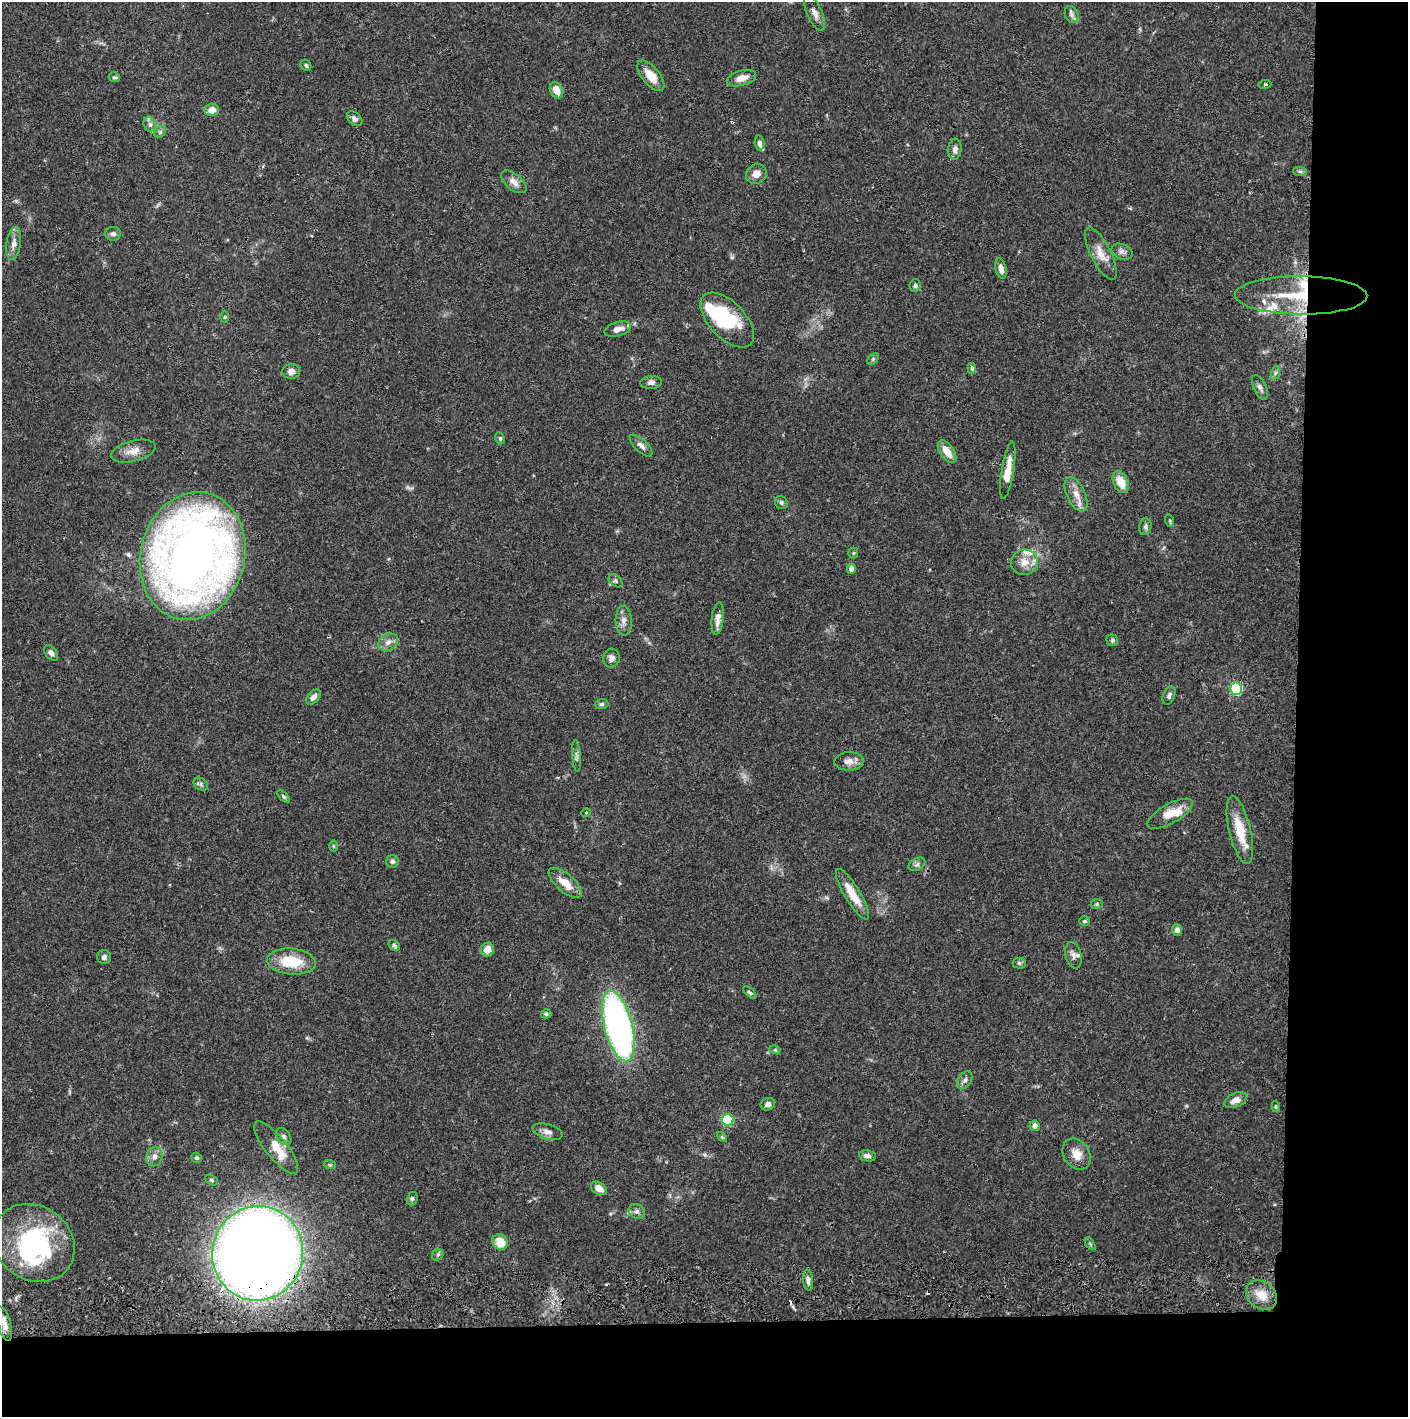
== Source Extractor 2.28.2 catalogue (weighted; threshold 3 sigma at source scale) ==
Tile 9 of 3 x 3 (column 3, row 3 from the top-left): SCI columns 2816-4221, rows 57-1471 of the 4228 x 4359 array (HDU 1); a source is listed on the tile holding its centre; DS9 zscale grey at full resolution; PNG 1410 x 1419 px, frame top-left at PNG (2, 2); each listed source drawn as its Kron ellipse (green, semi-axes under 4 px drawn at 4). Shown black and unused: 14% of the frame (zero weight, under 2 of 3 exposures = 3% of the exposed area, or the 3 px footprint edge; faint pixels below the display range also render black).
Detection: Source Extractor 2.28.2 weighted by HDU 2 'WHT'; one run over the whole footprint, this tile lists its part. Background 0.0678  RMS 0.0048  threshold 0.0218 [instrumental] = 3 sigma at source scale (4.5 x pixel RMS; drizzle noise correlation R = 1.50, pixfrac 1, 0.05/0.05 arcsec/px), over >= 5 px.
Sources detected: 124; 3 inside a brighter object's white glare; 2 cosmic-ray / hot-pixel residue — neither listed nor drawn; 9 inside a brighter listed object's ellipse — not listed separately; the other 110 listed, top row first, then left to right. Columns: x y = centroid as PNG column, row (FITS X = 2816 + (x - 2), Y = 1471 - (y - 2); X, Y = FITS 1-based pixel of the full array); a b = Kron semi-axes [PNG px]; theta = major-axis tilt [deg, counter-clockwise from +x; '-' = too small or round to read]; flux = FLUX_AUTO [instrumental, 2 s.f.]
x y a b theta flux
815 13 19 7 -66 3.3
1071 15 9 6 -73 1.8
306 65 6 5 - 0.96
651 76 18 8 -50 7.2
114 77 6 5 - 0.82
742 78 15 7 16 4.6
1265 84 6 3 9 0.66
556 90 8 6 -62 5.6
212 110 7 6 - 3.6
355 119 9 6 -41 1.7
150 124 8 6 -69 1.6
160 132 6 5 - 0.93
759 143 7 5 -82 1.7
955 149 10 6 85 2.2
1300 171 7 4 -1 0.87
756 174 11 9 32 3.8
514 182 15 8 -39 3.5
113 234 8 7 - 1.6
14 244 16 7 81 3.4
1122 252 11 7 -23 2
1101 254 29 10 -63 6.4
1001 269 10 5 -77 2.8
915 285 6 5 - 1.1
1301 295 66 19 0 35
224 317 6 4 89 0.54
727 320 34 18 -46 28
618 329 13 7 16 3.8
873 359 7 4 46 0.82
972 368 5 4 - 1.2
291 371 9 7 2 2.9
1275 373 7 4 71 0.97
651 383 11 6 4 2
1260 387 13 6 -65 1.9
500 438 6 4 -69 0.7
641 446 14 6 -44 2.4
133 451 22 10 14 5.1
947 452 13 7 -56 6.1
1008 470 29 6 81 7.5
1121 482 11 7 -66 7.5
1076 494 18 9 -64 5.3
781 502 7 6 - 1.1
1170 521 6 4 -72 0.63
1145 526 9 6 85 1.4
853 553 5 5 - 0.7
193 556 64 52 76 470
1024 562 13 12 - 5.9
851 569 5 4 - 3.4
615 581 8 5 -41 1.1
718 619 16 6 83 3.3
624 621 15 8 -87 3.1
1112 640 6 5 - 1
388 642 10 8 30 2.7
51 653 8 5 -53 2.3
611 658 9 8 - 2.5
1236 689 6 5 - 60
1169 696 10 5 68 1.4
313 697 9 5 45 2.3
602 704 6 5 - 1
576 756 16 4 -85 1.6
849 761 14 9 2 3.4
201 784 8 6 -34 1.1
284 796 8 4 -42 0.88
586 813 5 3 - 0.41
1170 814 25 9 29 8.5
1240 830 34 11 -76 14
333 846 6 4 -89 0.6
393 861 6 6 - 1.3
917 864 9 5 30 1.4
565 883 20 9 -41 7.9
852 894 29 8 -59 9.4
1097 904 6 5 - 0.83
1084 921 5 5 - 0.68
1177 930 5 5 - 2.1
394 945 6 4 -35 0.96
487 950 7 6 - 4.8
1073 955 13 8 -75 2.3
104 957 7 7 - 1.4
291 962 24 13 -5 16
1019 963 6 5 - 1
750 992 8 4 -41 0.82
546 1014 5 4 - 0.78
618 1026 36 14 -75 190
775 1050 5 3 - 0.51
965 1080 10 6 57 1.7
1236 1100 12 7 24 3.9
768 1104 7 6 - 2.1
1276 1107 5 3 - 0.57
728 1120 6 6 - 39
1035 1126 5 5 - 2.6
548 1132 15 7 -16 3
284 1137 9 6 -53 1.6
722 1137 6 3 -45 0.54
276 1147 32 10 -51 9.8
1077 1154 16 13 -58 5.8
867 1156 8 5 -10 2.1
154 1157 10 8 79 2.8
197 1158 5 5 - 0.87
330 1165 6 4 -17 0.66
211 1180 7 4 -28 0.84
599 1188 8 5 -34 4.9
412 1199 7 5 73 1
637 1211 8 7 - 1.7
500 1242 8 7 - 7.7
34 1243 43 37 -36 66
1090 1244 7 3 -54 0.67
258 1253 47 45 76 900
438 1255 6 5 - 0.83
808 1280 10 5 -84 1.9
1262 1295 17 13 -40 7.4
4 1324 18 6 -75 4.4
Overlapping masked pixels (flux is a lower limit): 2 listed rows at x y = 1301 295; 258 1253
Isophote crosses this tile's border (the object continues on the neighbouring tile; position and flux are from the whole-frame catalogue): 1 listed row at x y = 815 13